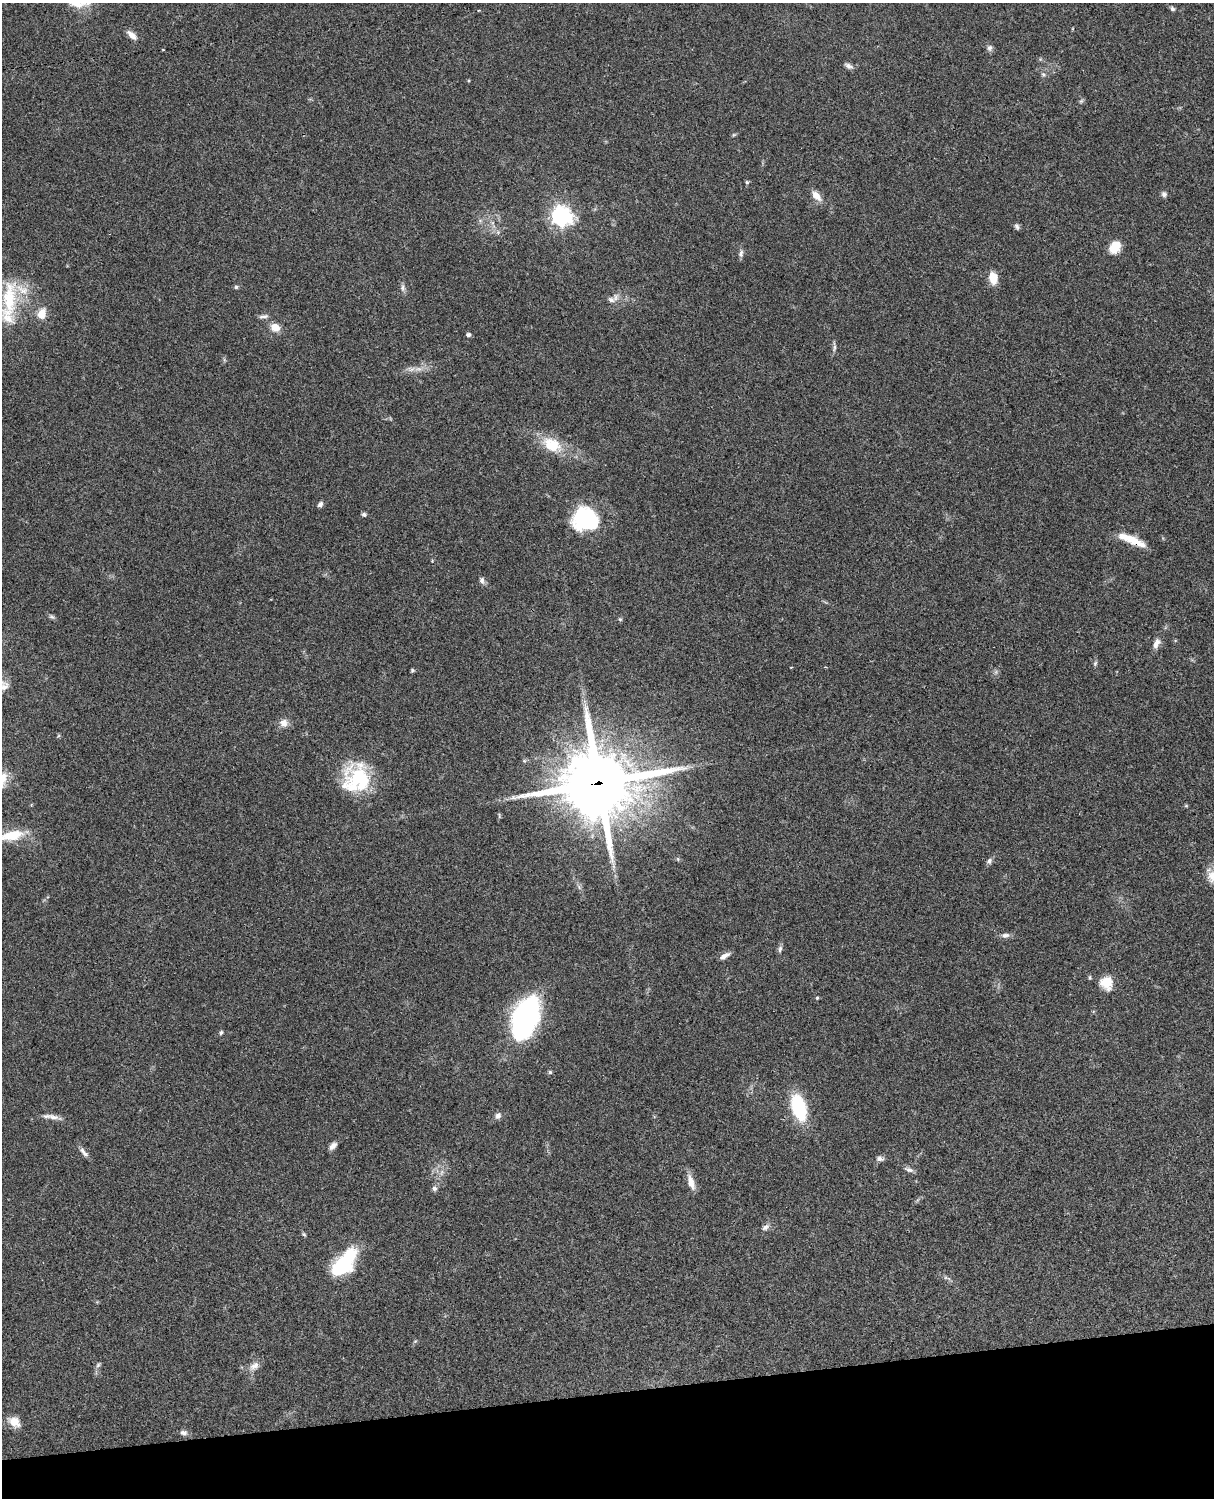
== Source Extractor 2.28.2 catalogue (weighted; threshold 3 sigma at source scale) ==
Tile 10 of 4 x 3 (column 2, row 3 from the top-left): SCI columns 1333-2544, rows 276-1771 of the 5087 x 4925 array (HDU 1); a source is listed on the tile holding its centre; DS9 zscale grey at full resolution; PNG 1216 x 1500 px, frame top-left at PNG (2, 3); no overlay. Shown black and unused: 7% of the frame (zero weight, under 3 of 4 exposures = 6% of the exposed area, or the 3 px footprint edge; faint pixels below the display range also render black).
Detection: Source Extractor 2.28.2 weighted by HDU 2 'WHT'; one run over the whole footprint, this tile lists its part. Background 0.0863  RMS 0.0061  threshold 0.0276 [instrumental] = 3 sigma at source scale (4.5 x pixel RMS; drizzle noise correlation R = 1.50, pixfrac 1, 0.05/0.05 arcsec/px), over >= 5 px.
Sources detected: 81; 3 inside a brighter object's white glare — not listed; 5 inside a brighter listed object's ellipse — not listed separately; the other 73 listed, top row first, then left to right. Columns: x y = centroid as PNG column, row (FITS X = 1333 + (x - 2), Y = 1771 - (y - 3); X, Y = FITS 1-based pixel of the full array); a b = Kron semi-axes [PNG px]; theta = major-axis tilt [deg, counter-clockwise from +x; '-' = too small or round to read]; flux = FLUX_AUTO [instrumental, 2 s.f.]
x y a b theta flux
1172 9 7 5 -44 1.3
132 35 15 6 -43 4
989 48 9 7 78 1.9
849 66 11 6 -26 2.2
1043 74 6 5 - 1.2
1081 101 7 4 45 0.95
733 135 6 4 71 0.66
747 182 5 4 - 0.84
1164 194 7 7 - 1.7
816 196 16 8 -47 5.3
560 216 8 7 - 290
1017 227 8 6 -63 1.5
1115 247 12 9 56 13
741 253 11 6 80 2
993 278 14 10 -80 7.7
236 287 5 5 - 0.96
403 288 12 5 -87 2.1
9 298 59 20 85 37
611 300 12 8 -13 3.1
42 314 11 8 71 8.6
264 316 13 5 7 2
275 327 9 8 - 7.2
468 335 5 5 - 1.4
834 348 11 4 77 1.7
418 369 11 6 -7 3.1
552 445 27 16 -27 18
320 504 7 5 51 2.1
364 514 5 4 - 1.5
585 518 32 22 13 40
1131 539 32 8 -25 13
482 580 9 6 -85 2
52 617 8 5 -29 1.3
620 619 5 5 - 0.92
1156 643 14 8 68 4.1
1095 663 7 5 69 1.1
825 667 3 3 - 0.84
412 670 5 4 - 0.82
4 687 16 10 39 4.5
284 723 11 10 - 4.3
2 778 19 14 61 10
356 778 40 30 -80 36
598 783 27 24 5 4200
1186 806 6 4 -18 0.6
499 816 8 3 -85 0.78
11 836 35 12 11 16
989 861 8 6 79 1.7
1212 876 15 13 47 7.7
579 887 9 3 -59 1.3
1005 935 12 7 3 2.5
780 949 10 5 78 1.7
725 956 14 6 30 2.9
1090 977 6 4 -64 0.8
1106 983 16 14 -60 9.9
817 998 4 4 - 0.67
525 1018 38 19 68 140
221 1032 6 5 - 1.1
550 1072 5 5 - 0.91
799 1107 21 11 -73 51
498 1116 9 8 - 2.4
53 1117 19 6 -11 3.9
333 1146 9 6 47 3
82 1150 10 7 -45 2.2
880 1159 9 6 0 2.2
909 1170 13 6 -21 2.2
691 1182 21 8 -73 5.8
434 1188 7 6 - 1.7
765 1227 11 7 36 2.3
304 1234 7 4 -39 0.91
344 1264 30 14 50 52
98 1365 7 5 46 1.2
254 1366 15 10 38 4.5
14 1422 15 10 -38 7
183 1433 9 7 -9 2.2
Overlapping masked pixels (flux is a lower limit): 2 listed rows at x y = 1131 539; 598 783
Isophote crosses this tile's border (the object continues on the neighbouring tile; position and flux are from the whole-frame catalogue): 5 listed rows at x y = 9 298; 4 687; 2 778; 11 836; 1212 876